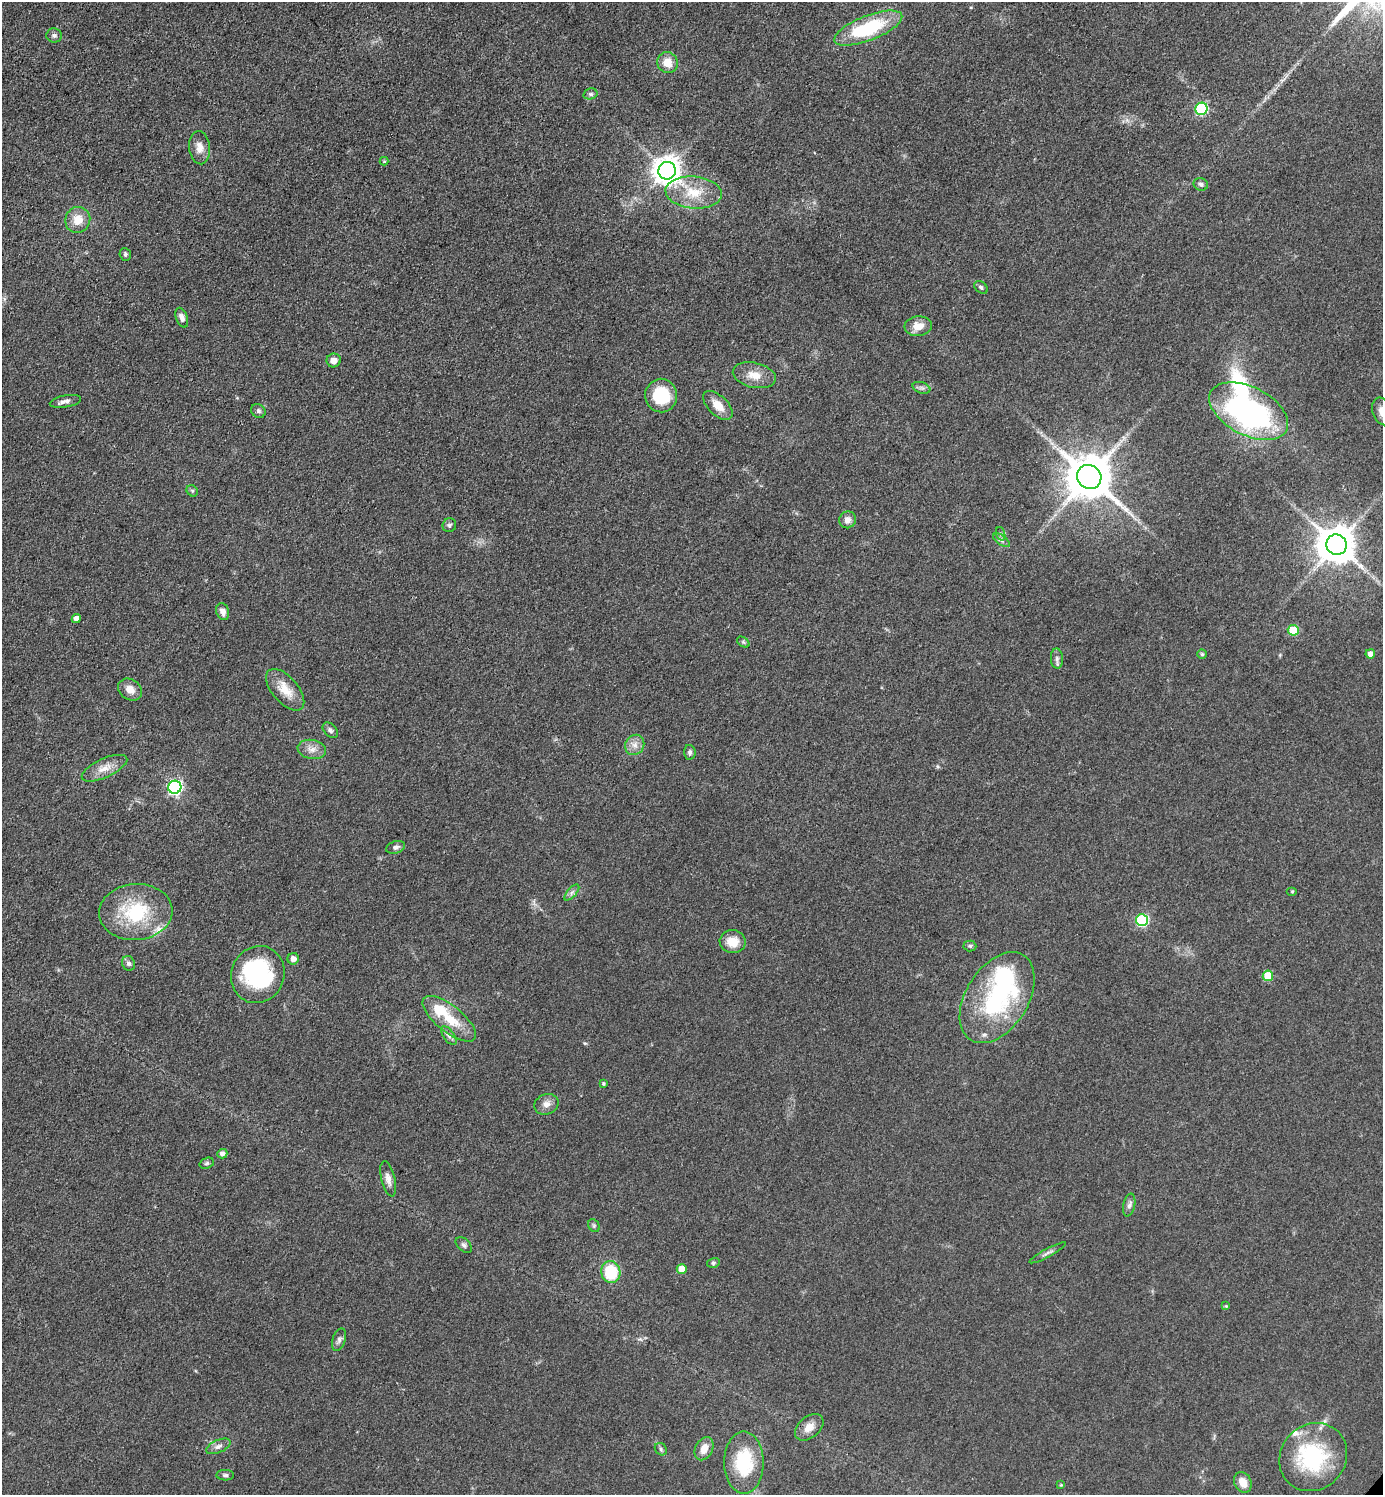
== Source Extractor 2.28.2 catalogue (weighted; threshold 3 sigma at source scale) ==
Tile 11 of 4 x 4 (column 3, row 3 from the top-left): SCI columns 3059-4439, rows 1495-2987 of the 5976 x 5974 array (HDU 1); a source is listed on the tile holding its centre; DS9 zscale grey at full resolution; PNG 1385 x 1497 px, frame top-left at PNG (2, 2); each listed source drawn as its Kron ellipse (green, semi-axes under 4 px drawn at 4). Shown black and unused: <1% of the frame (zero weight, under 3 of 4 exposures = <1% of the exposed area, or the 3 px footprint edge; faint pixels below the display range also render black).
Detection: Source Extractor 2.28.2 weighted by HDU 2 'WHT'; one run over the whole footprint, this tile lists its part. Background 0.0799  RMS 0.0063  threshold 0.0285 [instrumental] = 3 sigma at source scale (4.5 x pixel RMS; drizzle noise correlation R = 1.50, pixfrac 1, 0.05/0.05 arcsec/px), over >= 5 px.
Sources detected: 91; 3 inside a brighter object's white glare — neither listed nor drawn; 5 inside a brighter listed object's ellipse — not listed separately; the other 83 listed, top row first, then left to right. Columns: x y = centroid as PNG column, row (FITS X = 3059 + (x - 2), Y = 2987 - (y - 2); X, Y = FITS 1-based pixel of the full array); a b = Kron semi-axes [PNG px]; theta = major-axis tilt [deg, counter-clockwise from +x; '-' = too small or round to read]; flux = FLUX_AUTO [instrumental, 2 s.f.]
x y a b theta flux
868 28 36 12 21 52
54 35 8 7 - 1.8
668 62 10 10 - 8.6
590 94 7 5 14 1.3
1201 109 6 6 - 73
199 148 17 10 -85 5.7
384 161 4 4 - 0.8
667 171 9 8 - 800
1201 184 7 6 - 1.8
694 192 28 16 -5 19
78 220 13 12 - 9.5
125 254 6 5 - 1.4
981 287 8 5 -39 1.4
182 318 10 5 -70 2.9
918 326 14 10 6 7.8
334 360 7 7 - 3.8
754 375 22 12 -13 9.1
921 388 9 5 -19 2
661 396 17 16 - 29
65 401 16 6 10 3.3
718 405 18 9 -44 8.6
258 411 7 6 - 1.8
1249 411 42 24 -27 160
1382 411 14 9 -72 6.1
1089 477 12 11 - 3000
192 491 6 5 - 0.95
847 520 8 8 - 3.9
449 525 7 6 - 1.6
1001 534 7 4 -71 1.2
1001 540 10 4 -36 1.8
1337 545 10 10 - 1800
223 611 9 6 -72 3.8
76 619 4 4 - 4.1
1293 630 5 5 - 24
743 642 7 4 -35 1.1
1202 654 5 4 - 1
1370 654 5 4 - 4.1
1057 658 10 6 -88 2.2
130 689 13 10 -35 6
285 690 25 13 -49 12
330 730 9 6 -47 1.9
635 745 10 9 - 4.5
312 749 14 9 -11 5
690 752 7 6 - 1.6
104 768 25 9 24 7.9
175 787 6 6 - 140
396 847 10 6 18 2.1
1292 891 5 3 - 0.58
572 892 10 4 49 1.9
136 912 37 28 4 45
1142 920 6 6 - 69
733 942 13 11 -8 10
970 946 6 5 - 1.2
293 959 6 5 - 3.7
129 963 7 6 - 1.9
258 974 29 26 68 74
1268 976 5 5 - 19
997 998 50 31 58 85
449 1019 32 13 -39 20
449 1035 11 5 -54 2.2
603 1083 4 4 - 0.81
547 1104 12 10 21 4.5
222 1154 5 4 - 2.8
207 1163 7 5 18 1.2
388 1179 18 7 -76 4
1129 1205 11 6 78 2.2
594 1226 7 5 -57 1.1
464 1245 9 6 -41 1.7
1048 1253 20 4 28 2.2
713 1263 6 5 - 1
682 1269 5 5 - 7.9
611 1272 11 9 -78 28
1226 1306 4 4 - 0.61
339 1340 12 6 72 2.5
809 1427 16 10 40 6.2
218 1446 13 6 24 2.9
661 1449 7 5 -49 1.3
704 1449 12 8 63 7
1313 1457 35 32 45 61
744 1463 31 20 -89 38
225 1475 9 5 -1 1.5
1243 1482 11 8 -63 7.2
1061 1485 4 4 - 0.72
Isophote crosses this tile's border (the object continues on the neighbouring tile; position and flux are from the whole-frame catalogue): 1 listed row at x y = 1382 411